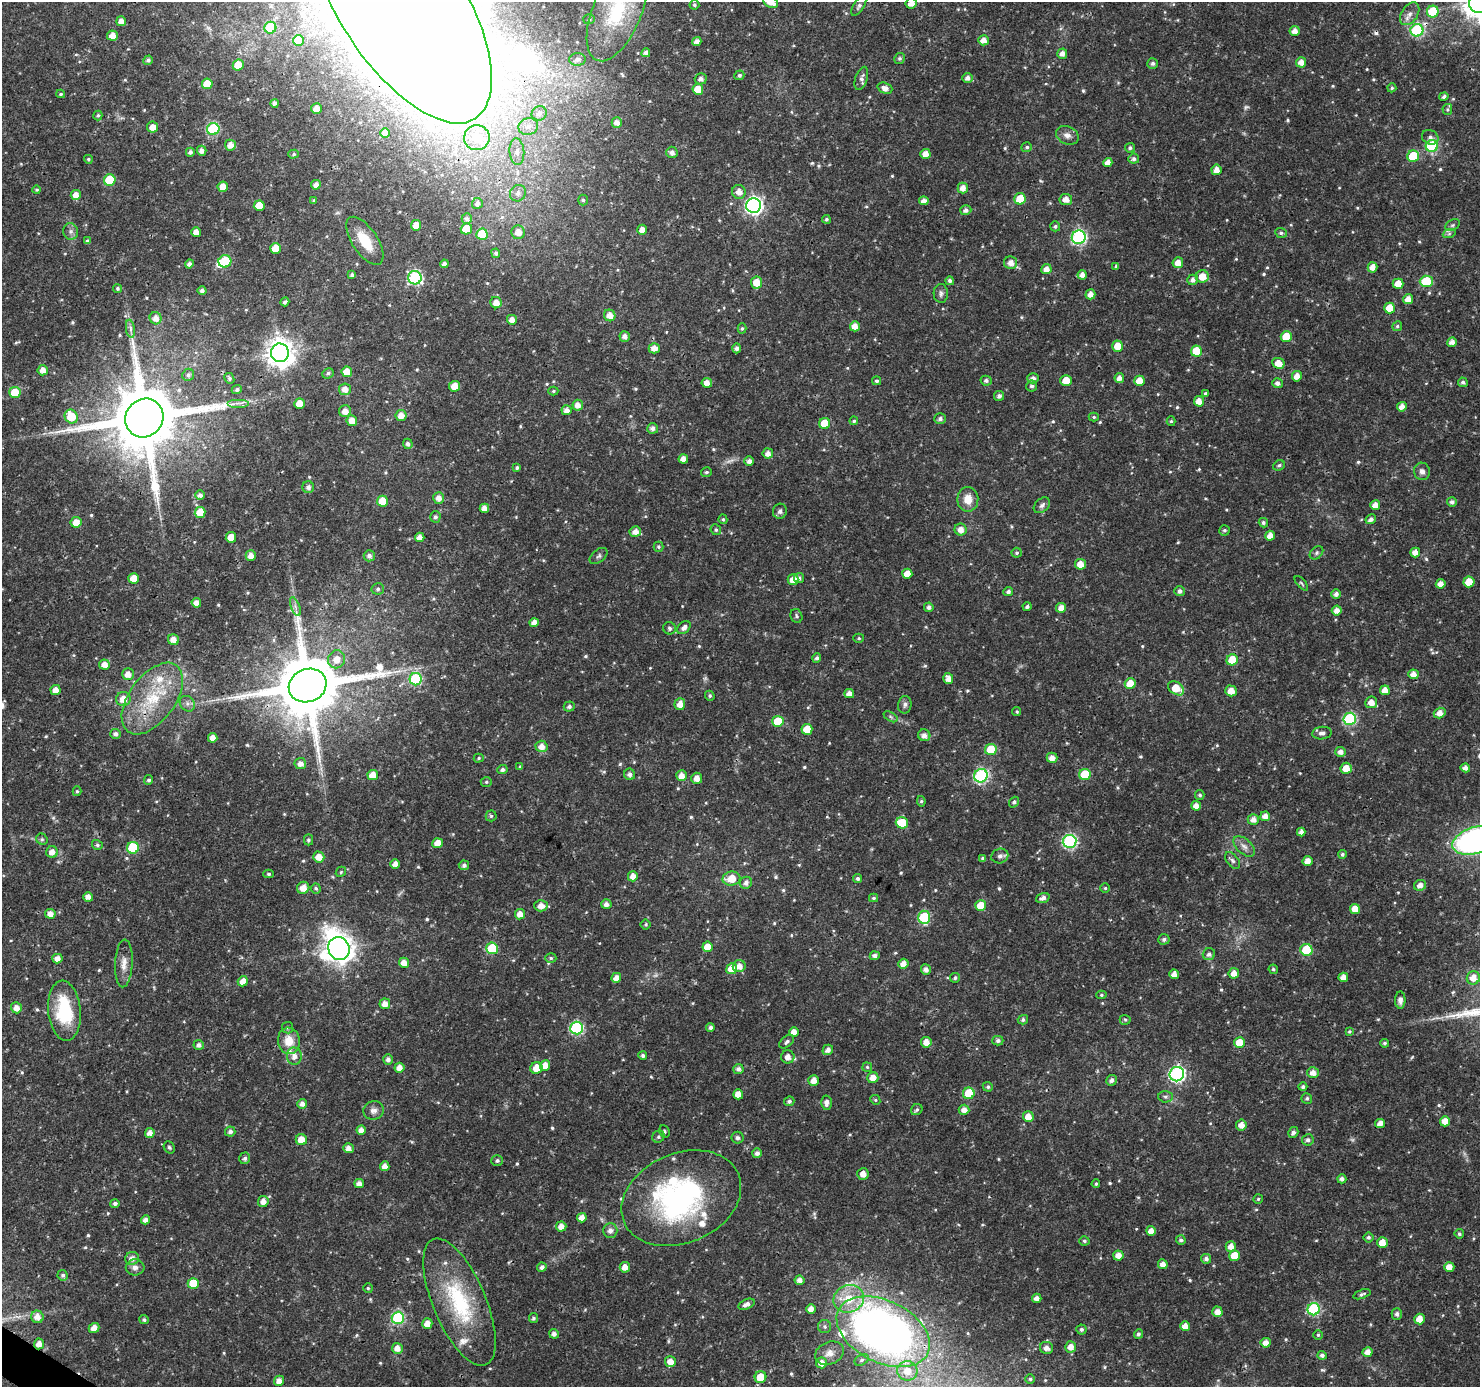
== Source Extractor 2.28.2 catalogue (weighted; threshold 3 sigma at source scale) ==
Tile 7 of 4 x 4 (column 3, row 2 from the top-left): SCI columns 2960-4437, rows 2959-4343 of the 5926 x 5984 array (HDU 1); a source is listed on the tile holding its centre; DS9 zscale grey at full resolution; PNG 1482 x 1389 px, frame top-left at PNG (2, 2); each listed source drawn as its Kron ellipse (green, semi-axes under 4 px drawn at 4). Shown black and unused: <1% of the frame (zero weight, under 3 of 4 exposures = <1% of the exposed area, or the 3 px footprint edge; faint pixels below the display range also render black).
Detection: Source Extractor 2.28.2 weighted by HDU 2 'WHT'; one run over the whole footprint, this tile lists its part. Background 0.0184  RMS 0.0016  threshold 0.00728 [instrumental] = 3 sigma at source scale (4.5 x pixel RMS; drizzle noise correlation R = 1.50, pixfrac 1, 0.0396/0.0396 arcsec/px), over >= 5 px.
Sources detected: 652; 8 too faint to see at this stretch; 7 inside a brighter object's white glare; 2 cosmic-ray / hot-pixel residue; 1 long thin detection or spike segment (spike, bleed or trail) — neither listed nor drawn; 8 inside a brighter listed object's ellipse — not listed separately; of the other 626, all 500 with FLUX_AUTO >= 0.236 (the completeness limit of this list) listed and drawn (126 fainter detections not listed), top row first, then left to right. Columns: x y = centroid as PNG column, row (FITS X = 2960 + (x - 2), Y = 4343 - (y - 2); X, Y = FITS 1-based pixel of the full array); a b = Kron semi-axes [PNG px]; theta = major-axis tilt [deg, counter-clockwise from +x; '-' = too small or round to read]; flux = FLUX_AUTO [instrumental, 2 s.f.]
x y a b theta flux
770 2 8 5 -33 1.5
401 3 137 62 -57 1600
911 3 6 5 - 1.4
1479 3 10 10 - 280
694 5 5 5 - 0.32
859 6 11 5 57 0.45
617 11 53 24 68 12
1433 12 6 6 - 7.1
1410 14 12 8 57 1.1
589 19 6 5 - 0.31
121 21 5 5 - 1
270 28 6 6 - 6.3
1417 30 6 6 - 21
1295 31 5 5 - 1.1
112 36 5 5 - 1.3
299 40 5 5 - 7.1
983 40 5 5 - 1.2
697 41 4 4 - 0.86
646 53 4 4 - 0.75
1062 54 5 5 - 0.88
900 58 5 5 - 0.34
577 59 8 6 2 0.66
148 60 5 4 - 0.39
1301 62 5 5 - 1.2
1153 63 5 5 - 0.43
238 65 5 5 - 2.9
739 75 5 4 - 0.37
861 78 12 6 71 0.66
967 78 5 5 - 0.8
701 79 6 5 - 0.69
207 84 5 5 - 2.8
885 88 8 5 -20 0.93
1392 88 4 4 - 0.25
698 89 5 5 - 2.9
61 94 4 3 - 0.24
1444 96 5 4 - 0.5
275 103 4 4 - 0.43
317 109 5 5 - 1.3
1447 109 5 5 - 0.25
539 113 8 7 - 0.68
98 115 5 4 - 0.28
617 122 5 5 - 0.9
528 126 10 8 14 1.1
152 127 5 5 - 1.2
213 129 6 6 - 13
385 133 5 4 - 1.2
1067 135 12 8 -24 0.94
1430 137 8 7 - 0.6
477 138 12 12 - 3.8
230 145 5 5 - 1.3
1432 146 6 6 - 14
1027 147 5 5 - 0.33
1130 148 5 5 - 0.43
202 151 5 5 - 0.73
517 151 13 7 -84 1.1
190 152 4 4 - 0.57
672 152 6 5 - 0.73
294 154 5 4 - 0.28
925 154 5 5 - 1.2
1413 156 6 5 - 6.5
88 159 4 4 - 0.27
1134 159 5 5 - 0.49
1108 162 5 4 - 1
1216 170 5 5 - 1.1
110 180 6 5 - 6.7
316 185 5 4 - 0.88
223 187 5 5 - 1.8
963 188 5 5 - 1.2
37 190 4 4 - 0.24
739 192 7 6 - 1.2
518 193 8 7 - 0.8
76 195 5 5 - 1.3
1020 199 5 5 - 3.4
1066 199 6 5 - 1.3
583 200 5 5 - 0.33
314 201 3 3 - 0.24
924 201 5 4 - 0.97
477 203 5 5 - 0.58
259 206 5 5 - 3.4
754 206 7 7 - 54
966 210 5 5 - 0.64
467 219 5 5 - 0.49
826 219 4 4 - 0.31
416 225 5 5 - 2.2
1452 225 8 5 27 0.36
1055 226 5 5 - 0.33
466 229 6 5 - 3.1
642 230 5 5 - 1.1
71 231 8 7 - 0.6
196 232 5 4 - 1.1
518 232 7 6 - 1.4
1281 233 6 5 - 0.34
482 234 6 5 - 6.2
1449 234 6 4 19 0.3
1079 237 7 6 - 30
87 241 4 4 - 0.4
365 241 27 12 -56 4.4
275 248 5 5 - 2
496 253 5 4 - 0.44
225 261 6 6 - 9.8
1011 263 6 6 - 1.2
1178 263 5 5 - 1.4
189 264 4 4 - 0.59
444 264 4 4 - 0.62
1116 266 4 3 - 0.28
1373 267 5 5 - 1.2
1046 269 5 5 - 1.3
352 275 4 4 - 0.41
1082 275 5 4 - 0.93
1202 276 6 6 - 1.9
415 278 7 6 - 22
1193 280 5 5 - 0.7
950 281 4 4 - 0.42
1426 281 6 6 - 5.9
757 282 6 5 - 2.4
1398 284 5 5 - 2.5
117 288 4 4 - 0.27
202 291 4 4 - 0.52
941 293 9 7 -87 0.52
1090 294 5 5 - 1.1
1408 299 5 5 - 1.4
285 302 4 3 - 0.45
496 303 6 5 - 1.3
1390 308 5 5 - 2.9
610 315 6 5 - 1.5
156 318 6 6 - 1.1
512 320 5 5 - 1.1
855 326 5 5 - 1.3
1397 326 5 5 - 0.29
742 328 5 4 - 0.26
130 329 9 4 -81 0.5
625 337 5 5 - 0.83
1286 337 5 5 - 4.6
1452 342 5 4 - 0.98
1118 346 5 5 - 2.4
654 348 5 5 - 1.3
737 348 5 4 - 0.56
1196 351 5 5 - 3.4
280 353 9 9 - 200
1278 363 6 5 - 2
43 370 5 5 - 1.2
347 372 5 5 - 1.9
328 373 6 5 - 0.36
188 375 6 5 - 0.43
1297 376 5 5 - 1.3
229 378 5 5 - 0.35
1033 378 6 5 - 0.64
1119 378 5 5 - 0.93
1066 380 5 5 - 2.5
877 381 4 4 - 0.36
986 381 5 5 - 0.44
1139 381 5 5 - 2
1463 382 5 4 - 0.38
707 383 5 5 - 1.2
1277 383 5 5 - 0.6
455 386 5 5 - 2.1
1032 386 5 5 - 0.44
345 389 6 6 - 1.2
237 390 5 4 - 0.45
553 391 5 4 - 0.24
15 392 5 5 - 5.1
1205 393 4 4 - 0.25
999 396 5 5 - 0.49
1199 401 5 5 - 1.4
238 403 11 2 0 0.37
299 404 5 5 - 2.3
578 405 5 5 - 1
1402 407 5 4 - 1.2
567 410 5 5 - 0.95
345 411 6 6 - 1.3
401 415 5 5 - 1.4
71 417 7 6 - 4.5
1094 417 5 4 - 0.24
144 418 20 18 51 2000
940 419 6 5 - 0.51
352 421 5 5 - 1.6
854 421 4 4 - 0.26
1171 421 5 4 - 0.27
825 423 5 5 - 3.9
653 428 5 5 - 0.64
408 444 5 5 - 0.58
768 453 5 5 - 0.95
683 459 5 4 - 1.2
749 461 4 4 - 0.7
1279 465 6 5 - 0.36
517 468 4 4 - 0.34
1422 471 9 8 - 0.73
706 472 5 5 - 0.3
308 487 6 5 - 0.69
200 495 5 5 - 0.59
439 498 5 5 - 1.1
968 499 12 10 -89 2.1
382 501 5 5 - 3
1452 502 5 5 - 0.57
1042 505 9 6 42 0.54
1375 505 5 5 - 1.3
484 508 4 4 - 1.2
780 511 7 7 - 0.52
200 512 5 5 - 3.2
435 517 5 5 - 0.42
723 519 5 4 - 0.29
1371 519 5 4 - 0.62
76 522 5 5 - 1.7
1263 523 5 4 - 0.36
961 529 6 6 - 1.2
716 530 5 5 - 0.33
1224 530 5 5 - 0.3
635 532 5 5 - 1.1
1270 536 5 5 - 1.3
231 537 5 5 - 2.5
420 537 4 4 - 1.2
658 547 5 5 - 0.31
1017 553 5 5 - 0.3
1317 553 8 5 43 0.35
1415 553 5 5 - 1.2
251 556 5 5 - 1.2
369 556 5 5 - 0.65
599 556 10 6 40 0.46
1080 564 5 5 - 1.7
907 574 5 5 - 2
134 578 5 5 - 2.2
799 578 5 5 - 0.5
793 579 5 5 - 1.7
1469 582 5 5 - 2.8
1301 583 9 3 -50 0.25
1441 584 5 4 - 1.1
378 589 6 5 - 0.37
1008 591 5 4 - 0.5
1179 591 5 5 - 0.61
1336 594 5 4 - 0.69
196 603 5 4 - 1.1
295 607 10 3 -69 0.44
929 607 5 4 - 0.53
1027 607 4 4 - 0.38
1061 608 5 5 - 1.2
1337 610 5 5 - 1.2
796 616 7 5 -70 0.33
534 623 5 4 - 1.1
669 628 6 6 - 0.35
684 628 8 5 41 0.84
859 638 5 4 - 0.26
173 640 5 5 - 1.3
817 658 5 4 - 0.46
336 659 9 8 - 1.8
1232 660 6 5 - 3.7
104 665 5 5 - 1.3
128 674 6 6 - 1.3
1413 674 5 5 - 1.2
948 678 5 5 - 1.2
416 679 6 6 - 16
1130 684 5 5 - 2.8
308 686 19 16 22 1700
1176 688 9 6 -34 3.5
56 690 5 5 - 1.3
1385 690 5 5 - 1.4
1231 691 6 5 - 1.6
849 694 5 4 - 1.2
710 696 5 4 - 0.31
123 699 7 7 - 1.8
152 699 41 23 54 10
1371 702 6 6 - 1.3
187 704 8 7 - 0.58
680 704 6 5 - 1.4
905 705 9 6 82 0.52
569 706 5 5 - 0.49
1017 712 4 4 - 0.25
1440 713 6 5 - 1.2
891 717 8 4 -31 0.36
1350 719 6 6 - 19
778 721 5 5 - 5.3
807 729 5 5 - 2.6
1322 733 10 6 6 0.73
116 734 5 5 - 0.59
924 735 6 5 - 0.89
213 738 5 4 - 1.2
541 746 6 5 - 1.3
991 750 5 5 - 6.8
1340 752 5 5 - 0.87
479 758 5 4 - 0.25
1052 758 5 5 - 1.2
300 764 6 5 - 0.89
520 767 4 4 - 0.27
1346 768 5 5 - 1.9
1465 768 5 4 - 0.75
502 770 5 4 - 0.49
630 774 6 5 - 0.61
373 775 5 5 - 1.7
1085 775 5 5 - 6.3
681 776 5 5 - 1.2
981 776 7 6 - 26
697 778 5 5 - 1.2
149 780 5 4 - 0.39
486 782 5 5 - 0.26
77 791 5 4 - 0.26
1200 795 5 4 - 0.36
921 801 5 4 - 0.27
1014 802 6 4 52 0.41
1196 806 5 5 - 1.2
491 816 5 5 - 0.27
1265 816 5 5 - 1.1
1253 819 5 5 - 1
902 823 6 5 - 5.2
1301 832 4 4 - 0.82
42 839 6 5 - 0.27
308 840 5 4 - 0.31
1475 840 23 13 17 46
1070 841 7 6 - 28
438 843 5 5 - 1.9
97 845 5 5 - 0.33
1244 846 13 7 -43 0.89
133 848 6 6 - 11
52 852 6 5 - 1.2
1342 854 4 4 - 0.33
1000 856 8 7 - 0.64
319 857 6 5 - 1.5
983 859 4 4 - 0.45
1232 860 10 6 -54 0.49
1308 861 5 5 - 1.2
395 864 5 4 - 1.1
464 865 5 5 - 0.51
341 872 6 4 48 0.25
269 874 5 4 - 0.3
633 876 5 5 - 1.2
858 878 4 4 - 0.4
731 879 9 7 10 2.9
746 883 6 5 - 0.74
1420 885 6 5 - 1.2
303 888 6 6 - 1.4
316 888 5 5 - 0.33
1105 888 5 5 - 0.24
88 897 5 4 - 1
873 898 4 3 - 0.26
1043 898 7 4 18 0.68
606 904 5 5 - 0.68
541 906 7 5 -2 1.3
981 906 5 5 - 3.3
1355 909 5 5 - 1.7
50 914 5 5 - 1.1
520 914 5 5 - 1.4
924 917 6 6 - 11
646 924 5 5 - 0.27
1164 939 5 5 - 0.46
707 947 5 5 - 2.2
339 948 12 10 -62 210
492 948 6 6 - 8.3
1306 950 6 6 - 7.2
1209 954 6 6 - 0.59
875 956 5 4 - 0.62
551 958 5 5 - 0.28
57 959 5 5 - 1.1
124 963 24 9 87 1.6
404 963 5 5 - 1.4
903 964 5 4 - 1.2
739 966 6 6 - 1.3
732 969 5 5 - 2.5
926 969 5 5 - 0.77
1273 969 5 4 - 0.29
1234 973 5 5 - 1.3
1174 974 5 4 - 1.2
1343 977 5 4 - 1.2
616 978 5 4 - 1.2
955 978 5 4 - 0.36
1473 978 7 6 - 1.5
243 981 5 5 - 1.4
1101 995 5 4 - 0.26
1400 1000 8 5 -89 0.86
385 1004 5 5 - 1.3
16 1008 5 5 - 1.2
64 1011 30 16 -85 9.7
1023 1020 5 4 - 0.42
1125 1020 5 5 - 0.26
710 1027 4 4 - 0.55
288 1028 6 5 - 0.3
577 1028 6 6 - 19
1349 1031 4 4 - 0.27
794 1032 5 5 - 1.5
289 1041 13 11 -80 2.5
998 1041 5 5 - 0.47
787 1042 8 5 40 0.45
926 1042 5 5 - 1.4
1240 1043 5 5 - 3.1
1385 1043 4 4 - 0.33
199 1045 5 5 - 0.64
828 1050 5 5 - 0.82
294 1056 8 7 - 1
643 1056 4 4 - 0.48
788 1057 6 6 - 1.2
388 1059 5 5 - 0.66
545 1065 5 5 - 1.8
867 1067 5 4 - 0.24
399 1068 5 5 - 1.2
536 1068 6 5 - 2.1
738 1069 5 5 - 0.58
1313 1073 6 5 - 1.2
1177 1074 7 7 - 37
873 1078 5 5 - 1.5
814 1080 5 5 - 1.4
1112 1080 5 5 - 0.66
988 1087 5 4 - 0.33
1303 1087 4 4 - 0.45
969 1093 6 5 - 6.2
738 1094 5 5 - 1.4
1165 1097 7 5 -2 0.4
1307 1098 5 5 - 0.34
875 1100 5 4 - 0.25
789 1101 5 5 - 0.42
826 1103 7 5 86 0.83
302 1104 5 4 - 0.84
373 1110 10 9 - 0.88
917 1110 6 5 - 0.38
964 1110 5 5 - 1.2
1028 1117 5 5 - 1.6
1445 1121 5 5 - 1.4
1380 1123 5 4 - 1.2
1241 1125 5 5 - 1.2
361 1130 4 4 - 1.2
665 1131 6 5 - 0.28
230 1132 5 5 - 0.6
150 1133 5 5 - 1.2
1293 1133 5 5 - 0.54
658 1137 6 5 - 0.36
738 1138 6 6 - 0.42
301 1140 6 5 - 1.8
1308 1140 6 5 - 0.51
169 1147 6 5 - 0.3
348 1148 5 5 - 0.9
757 1153 5 5 - 0.73
245 1158 6 5 - 0.47
497 1161 6 5 - 0.42
385 1166 5 4 - 1.1
863 1174 6 5 - 1.2
1342 1179 5 4 - 0.59
359 1183 5 4 - 0.92
1096 1184 4 4 - 0.26
681 1198 62 45 23 35
1258 1199 5 4 - 0.25
263 1201 5 5 - 1.2
115 1203 5 4 - 0.52
582 1218 5 5 - 1.2
145 1220 4 4 - 0.86
561 1227 5 5 - 1.3
610 1230 7 7 - 0.79
1151 1231 5 5 - 1.1
1459 1234 5 4 - 0.34
1368 1237 5 5 - 0.38
1181 1240 5 5 - 0.37
1084 1241 5 4 - 0.32
1382 1242 5 5 - 2
1231 1246 5 5 - 1.3
1118 1255 5 5 - 1.4
1234 1256 5 5 - 2.5
132 1258 7 6 - 1.1
1206 1259 5 5 - 0.56
1163 1264 5 5 - 1.1
135 1267 9 8 - 0.88
542 1267 5 4 - 0.57
625 1267 5 5 - 1.3
1449 1267 5 5 - 1.4
63 1275 5 5 - 0.44
800 1280 5 5 - 0.94
193 1283 5 5 - 4.4
368 1288 5 5 - 0.28
1362 1294 9 4 19 0.4
1037 1298 4 4 - 0.85
849 1299 15 13 23 4.4
459 1302 68 26 -67 15
746 1304 8 5 24 0.79
811 1309 5 4 - 1.2
1314 1309 6 6 - 17
1217 1312 5 5 - 1.2
1397 1314 5 5 - 0.53
37 1317 6 6 - 1.2
398 1318 6 6 - 18
533 1318 5 4 - 0.33
1419 1319 5 5 - 1.7
144 1320 5 4 - 0.34
427 1323 5 5 - 1.4
1185 1326 5 5 - 1.3
825 1327 6 6 - 0.45
94 1328 5 4 - 1.3
1081 1329 5 5 - 0.39
883 1332 50 31 -27 130
554 1334 5 4 - 0.72
1138 1334 5 4 - 0.4
1318 1335 5 5 - 0.25
1266 1343 5 5 - 1.1
39 1344 5 5 - 1.1
1071 1347 5 5 - 1.3
397 1348 5 5 - 1.2
1046 1348 6 6 - 0.87
1368 1352 5 5 - 1.1
829 1353 15 11 21 1.3
1322 1355 4 4 - 0.56
862 1360 7 5 28 0.4
670 1362 5 5 - 1.4
821 1363 5 5 - 1.4
907 1371 10 9 - 2.4
760 1377 6 5 - 3.2
1030 1379 5 5 - 0.29
279 1381 5 5 - 1.2
Overlapping masked pixels (flux is a lower limit): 6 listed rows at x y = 401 3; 365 241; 144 418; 308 686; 681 1198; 39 1344
Isophote crosses this tile's border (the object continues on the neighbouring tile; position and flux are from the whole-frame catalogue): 7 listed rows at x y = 770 2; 401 3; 911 3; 1479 3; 617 11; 1475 840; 1473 978